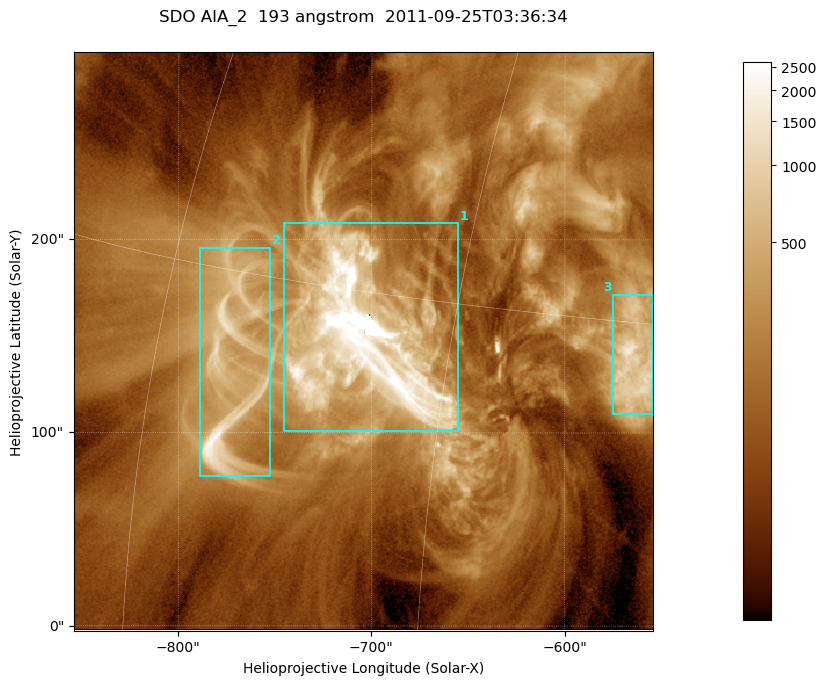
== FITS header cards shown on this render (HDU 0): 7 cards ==
TELESCOP= 'SDO     '           /
INSTRUME= 'AIA_2   '           /
WAVELNTH=                  193 /
WAVEUNIT= 'angstrom'           /
DATE-OBS= '2011-09-25T03:36:34.04' /
CTYPE1  = 'HPLN-TAN'           /
CTYPE2  = 'HPLT-TAN'           /

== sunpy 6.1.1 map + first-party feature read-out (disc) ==
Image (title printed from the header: SDO AIA_2  193 angstrom  2011-09-25T03:36:34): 499 x 499 px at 0.601 arcsec/px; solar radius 957 arcsec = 1592 px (partial field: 3.1% of the solar disc is inside the frame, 100% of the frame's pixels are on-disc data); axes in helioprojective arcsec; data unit not stated in the header (colour bar unlabelled)
Orientation: roll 0.0577 deg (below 1 deg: not rotated)
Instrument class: DISC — disc imager (sunpy class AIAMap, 193 A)
Bright regions (active regions / flare kernels): reference = the on-disc median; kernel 5 px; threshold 5 sigma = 455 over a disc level ~134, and >= 1.15x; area >= 249 px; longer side >= 6 px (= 3.6 arcsec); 3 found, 3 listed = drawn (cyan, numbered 1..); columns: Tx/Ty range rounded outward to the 2 arcsec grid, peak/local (2 s.f.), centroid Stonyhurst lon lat
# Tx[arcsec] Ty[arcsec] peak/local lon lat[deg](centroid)
1 -746..-654 100..210 123 -49 +13
2 -790..-752 76..196 16 -56 +12
3 -576..-554 110..172 11 -37 +14